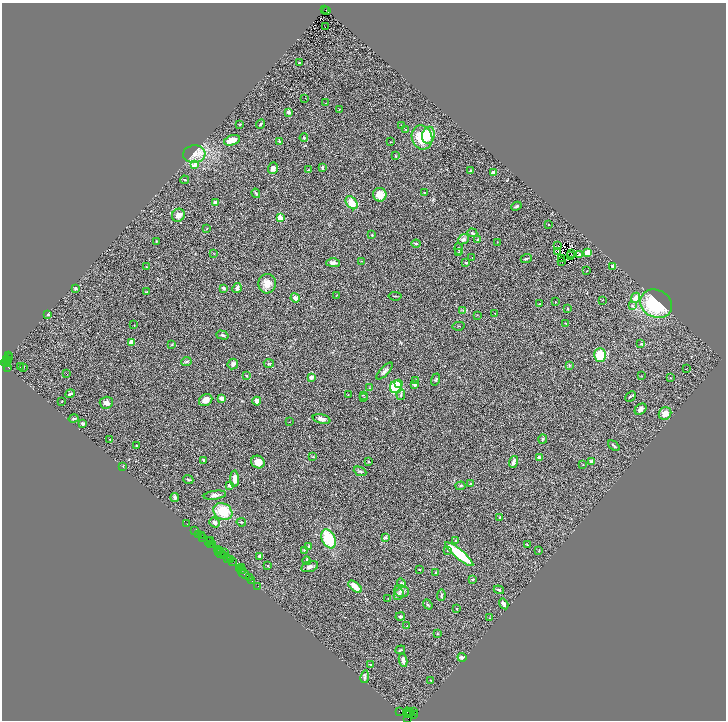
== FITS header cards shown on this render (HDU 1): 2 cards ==
NAXIS1  =                 1448
NAXIS2  =                 1436

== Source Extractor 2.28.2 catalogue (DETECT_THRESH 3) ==
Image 1448 x 1436 px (HDU 1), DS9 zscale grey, zoomed out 1/2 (1 PNG px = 2 x 2 image px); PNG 728 x 722 px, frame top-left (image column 1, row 1435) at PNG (2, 3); each listed source drawn as its Kron ellipse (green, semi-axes under 4 px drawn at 4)
Background 2.25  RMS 0.11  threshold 0.344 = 3 sigma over >= 5 px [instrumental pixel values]
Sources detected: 280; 55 cannot appear on this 1/2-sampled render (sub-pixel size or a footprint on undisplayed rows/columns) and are neither listed nor drawn; the other 225 listed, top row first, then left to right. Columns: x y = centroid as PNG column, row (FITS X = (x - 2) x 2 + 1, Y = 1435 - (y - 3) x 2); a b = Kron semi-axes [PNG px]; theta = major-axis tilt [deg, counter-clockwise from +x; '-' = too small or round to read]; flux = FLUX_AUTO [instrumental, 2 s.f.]
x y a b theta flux
324 10 2 2 - 190
326 10 3 2 - 480
325 27 2 1 - 61
299 63 2 2 - 21
305 98 2 1 - 15
326 103 3 2 - 9.2
339 109 2 2 - 13
289 112 4 3 - 59
240 124 2 2 - 12
261 124 5 2 - 24
401 125 2 2 - 10
406 129 2 2 - 11
428 135 8 6 77 380
422 137 12 10 -71 780
304 138 4 3 - 32
232 140 8 5 17 180
279 141 3 3 - 21
390 142 2 2 - 11
194 154 11 8 4 190
396 156 2 2 - 17
195 165 2 2 - 200
273 168 6 5 - 87
322 168 3 3 - 34
308 170 3 3 - 21
471 170 3 3 - 18
493 172 3 3 - 84
184 180 4 2 - 28
256 193 5 3 - 29
424 193 3 2 - 12
380 195 7 6 - 290
215 202 4 3 - 78
352 203 7 5 -50 280
516 206 5 2 - 38
178 215 7 6 - 120
280 218 3 2 - 640
548 225 2 2 - 21
207 228 3 2 - 9.8
472 233 5 3 - 31
372 235 3 2 - 11
463 239 6 4 40 75
478 239 4 3 - 30
156 241 4 2 - 13
497 242 2 2 - 6.9
416 244 4 3 - 27
558 246 2 1 - 12
459 249 6 3 -85 29
558 251 2 1 - 5.8
587 252 4 3 - 250
213 253 2 2 - 12
459 253 3 2 - 14
571 254 2 1 - 5.8
579 254 3 2 - 23
570 255 3 1 - 8.6
472 257 2 2 - 7.5
561 258 3 1 - 6.6
526 259 6 3 21 35
361 261 3 2 - 9.1
562 262 2 1 - 11
333 263 6 4 0 83
466 263 3 2 - 22
146 267 2 1 - 6.2
613 267 4 2 - 44
587 271 3 2 - 7.5
267 284 10 9 - 210
76 288 2 2 - 57
224 288 3 2 - 73
237 288 5 3 - 120
146 292 3 2 - 20
336 296 4 1 - 8.3
395 296 6 2 -6 21
295 298 5 4 - 110
636 298 5 4 - 210
602 300 2 1 - 6.7
555 302 2 2 - 15
540 304 3 3 - 15
656 304 16 13 -27 1500
632 306 4 3 - 25
567 308 3 2 - 20
463 310 3 2 - 13
495 313 3 2 - 6.7
48 314 4 3 - 20
477 315 2 2 - 12
566 323 3 2 - 15
134 325 2 1 - 5.9
458 326 6 1 12 10
222 335 6 3 -17 32
132 342 4 3 - 160
641 344 4 3 - 25
172 345 3 2 - 13
600 355 7 6 - 450
9 356 2 1 - 130
8 358 2 1 - 260
6 359 3 2 - 570
6 362 6 2 30 980
186 362 5 3 - 31
269 363 5 3 - 25
7 364 2 1 - 260
233 364 5 5 - 52
20 366 2 1 - 11
569 366 4 3 - 23
8 367 2 1 - 46
24 367 2 1 - 17
687 368 2 1 - 90
385 371 11 4 47 63
66 374 2 1 - 8.5
246 376 2 2 - 50
642 376 2 2 - 8.5
311 377 4 3 - 60
670 378 2 2 - 23
436 379 6 4 70 31
416 380 3 3 - 17
398 383 3 3 - 170
415 384 4 3 - 77
396 387 6 6 - 970
369 388 3 3 - 16
70 394 5 3 - 51
348 394 3 1 - 6.5
401 394 6 3 83 36
363 395 3 1 - 8.4
630 396 6 3 43 27
221 398 4 3 - 130
364 398 3 2 - 13
206 400 7 5 35 200
257 401 4 3 - 140
62 402 2 2 - 7.2
106 403 6 6 - 89
641 409 6 4 40 73
665 413 7 6 - 170
74 418 5 2 - 22
321 419 9 4 -14 110
289 422 2 2 - 6.8
83 424 3 3 - 59
110 439 2 1 - 7
543 439 4 4 - 28
136 446 2 2 - 36
614 446 7 3 -39 30
313 457 3 2 - 16
539 457 3 3 - 53
203 460 3 2 - 22
592 461 2 2 - 200
258 462 7 6 - 240
368 462 3 2 - 15
513 462 6 3 70 120
583 465 2 2 - 8.9
123 467 3 2 - 11
360 471 6 4 -24 42
235 479 8 4 -89 160
188 480 5 2 - 23
470 484 3 2 - 22
230 485 3 3 - 94
460 486 5 3 - 22
215 495 11 4 9 76
175 498 4 3 - 57
223 511 10 8 -30 580
500 517 4 3 - 35
241 522 4 3 - 25
214 523 5 4 - 69
187 524 2 1 - 61
195 531 3 1 - 270
199 534 3 1 - 130
201 536 2 1 - 140
385 537 4 4 - 42
203 538 3 1 - 110
329 539 10 6 -66 930
211 540 2 1 - 350
456 540 2 2 - 20
208 542 3 2 - 250
210 544 2 1 - 110
212 545 3 1 - 290
527 545 4 2 - 13
309 546 4 3 - 24
217 550 3 1 - 160
304 550 3 3 - 18
447 550 4 3 - 16
219 551 4 1 - 440
539 551 3 2 - 9.8
220 553 5 2 - 190
225 553 3 2 - 860
459 554 18 4 -40 1100
224 556 3 1 - 580
260 556 2 2 - 190
227 559 3 2 - 330
230 559 4 2 - 980
232 561 3 1 - 410
307 561 4 2 - 76
268 566 3 3 - 14
310 567 9 5 16 71
239 568 4 1 - 130
241 568 2 1 - 91
419 569 2 2 - 25
243 570 3 1 - 100
436 573 3 2 - 21
244 574 6 2 -39 320
250 577 3 1 - 300
473 579 4 3 - 20
251 580 3 1 - 91
401 583 5 4 - 30
258 586 2 1 - 120
355 587 8 4 -40 280
499 590 5 4 - 34
401 591 7 6 - 86
399 594 6 5 - 70
441 595 5 2 - 36
388 598 3 2 - 9.8
428 604 5 3 - 23
504 604 6 3 -58 55
457 609 2 2 - 15
400 617 5 3 - 54
490 618 3 2 - 14
407 626 2 2 - 15
437 633 3 3 - 17
400 650 5 2 - 17
462 657 4 3 - 55
403 660 6 3 -82 91
371 664 4 2 - 16
365 677 6 3 81 42
430 680 3 2 - 13
399 711 2 1 - 320
408 712 4 2 - 790
414 712 3 1 - 100
411 713 2 1 - 360
414 714 2 2 - 110
407 715 3 1 - 140
410 715 3 2 - 500
407 718 3 1 - 32
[55 sub-pixel or undisplayed-footprint detections neither listed nor drawn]